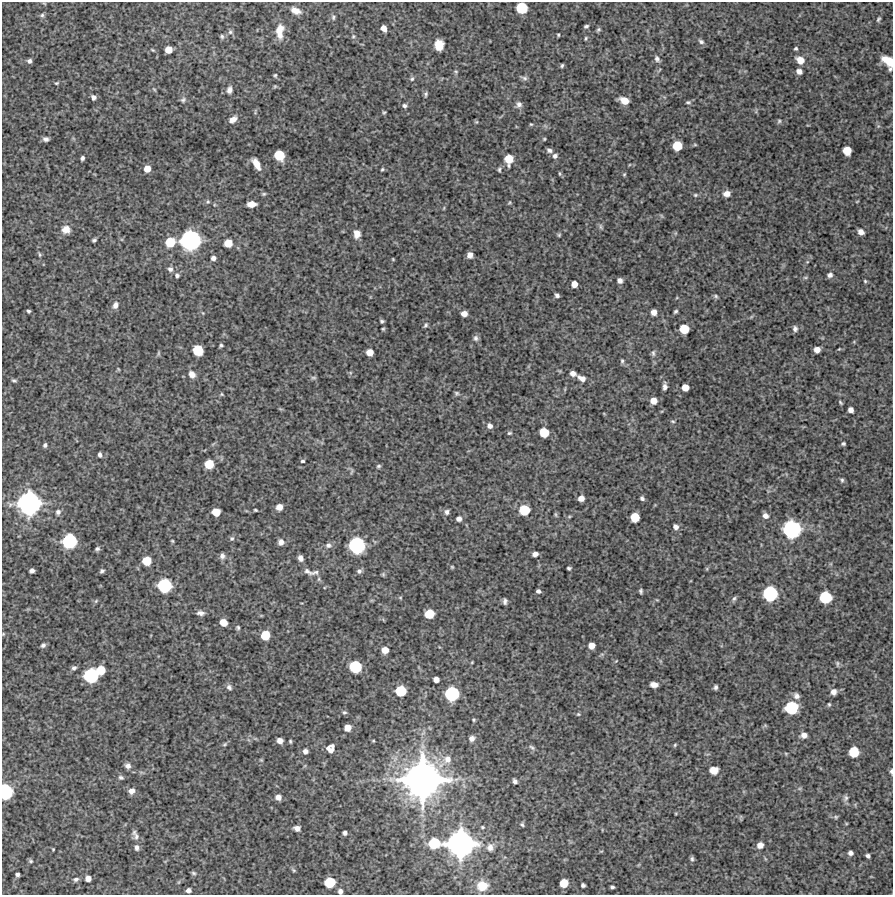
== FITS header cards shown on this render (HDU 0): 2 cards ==
NAXIS1  =                  891 /FITS: X Dimension
NAXIS2  =                  893 /FITS: Y Dimension

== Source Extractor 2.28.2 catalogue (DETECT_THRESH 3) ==
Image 891 x 893 px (HDU 0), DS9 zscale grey, 1 PNG px = 1 image px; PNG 895 x 897 px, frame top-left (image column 1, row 893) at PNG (2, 2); no overlay
Background 4530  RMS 220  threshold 660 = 3 sigma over >= 5 px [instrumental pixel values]
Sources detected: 262; all 262 listed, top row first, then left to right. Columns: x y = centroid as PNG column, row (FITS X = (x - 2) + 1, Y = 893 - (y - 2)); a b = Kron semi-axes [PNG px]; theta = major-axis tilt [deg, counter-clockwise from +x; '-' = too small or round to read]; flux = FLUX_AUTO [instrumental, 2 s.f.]
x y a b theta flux
44 3 6 3 -19 1.3e+04
521 8 8 8 - 5.6e+05
295 11 11 6 -24 1.2e+05
42 15 6 6 - 2.8e+04
333 17 8 5 -82 3.1e+04
878 19 5 3 - 2.1e+04
586 26 5 4 - 2.7e+04
383 28 6 5 - 9.1e+04
598 29 6 4 38 2.4e+04
280 31 19 9 86 1.8e+05
230 32 7 7 - 3.4e+04
558 35 3 3 - 1.7e+04
222 36 6 6 - 2.8e+04
353 36 6 5 - 2.4e+04
586 38 4 3 - 1.7e+04
701 42 8 5 -33 3.8e+04
439 45 9 8 - 2.0e+05
796 48 3 3 - 2.1e+04
153 50 6 3 -27 1.6e+04
168 50 6 5 - 1.7e+05
657 59 9 6 -65 4.3e+04
800 60 8 7 - 1.6e+05
29 61 5 4 - 4.0e+04
888 61 12 7 -50 3.3e+05
562 65 5 3 - 2.3e+04
799 71 5 5 - 7.1e+04
456 72 5 5 - 2.1e+04
275 75 5 4 - 2.1e+04
524 78 10 5 -14 3.9e+04
412 79 7 6 - 3.1e+04
56 83 6 4 25 1.6e+04
275 86 5 5 - 1.8e+04
154 89 7 3 -48 1.6e+04
229 90 9 6 73 5.6e+04
426 94 7 5 83 2.9e+04
93 97 6 5 - 5.3e+04
183 100 8 7 - 3.9e+04
624 101 8 6 -24 1.9e+05
688 102 7 4 0 2.6e+04
519 105 9 8 - 6.1e+04
405 106 6 5 - 3.5e+04
384 112 5 4 - 1.9e+04
233 119 8 5 32 9.1e+04
779 121 5 5 - 2.4e+04
476 122 5 4 - 1.7e+04
531 124 4 3 - 1.5e+04
46 139 6 4 -2 4.5e+04
544 139 4 4 - 1.5e+04
695 145 6 4 -1 1.5e+04
677 146 7 7 - 3.5e+05
549 150 7 5 -23 4.2e+04
847 151 7 6 - 2.6e+05
279 155 8 7 - 4.3e+05
555 156 6 6 - 4.9e+04
82 158 4 3 - 3.2e+04
509 159 9 7 89 2.6e+05
256 164 12 6 -60 1.5e+05
147 169 6 5 - 1.4e+05
382 169 4 3 - 1.9e+04
499 170 6 4 -82 2.2e+04
560 173 6 3 -89 1.5e+04
624 174 5 4 - 1.7e+04
264 194 6 5 - 2.3e+04
727 194 8 6 10 8.5e+04
695 195 6 4 -20 2.1e+04
857 201 4 2 - 1.1e+04
208 202 6 5 - 2.4e+04
509 203 6 3 58 1.5e+04
251 204 8 5 3 1.3e+05
444 208 5 3 - 1.3e+04
601 227 8 4 -77 2.8e+04
66 229 10 9 - 1.4e+05
861 232 6 5 - 8.7e+04
357 234 8 6 -90 1.2e+05
559 235 5 4 - 1.8e+04
94 240 4 3 - 2.6e+04
190 240 13 13 - 2.1e+06
170 242 8 7 - 3.8e+05
228 243 6 6 - 2.2e+05
40 255 7 4 -83 2.3e+04
470 255 6 5 - 8.0e+04
213 258 5 5 - 5.2e+04
393 259 3 3 - 1.2e+04
807 262 5 3 - 1.4e+04
170 269 8 7 - 5.1e+04
177 275 6 6 - 3.4e+04
830 275 7 6 - 4.6e+04
805 277 8 4 8 2.2e+04
620 280 5 4 - 6.2e+04
865 281 4 4 - 1.7e+04
574 284 5 5 - 1.1e+05
557 295 5 4 - 3.8e+04
716 296 6 4 -41 2.5e+04
115 305 8 6 67 7.2e+04
28 311 4 4 - 2.5e+04
676 311 5 3 - 2.5e+04
654 312 5 5 - 9.2e+04
203 313 5 3 - 1.2e+04
464 314 5 5 - 9.6e+04
382 321 4 3 - 2.5e+04
426 325 6 4 51 2.8e+04
383 329 4 4 - 1.8e+04
684 329 7 7 - 3.5e+05
795 329 7 6 - 4.4e+04
476 338 8 6 -75 4.5e+04
221 345 4 4 - 2.3e+04
839 349 3 3 - 1.1e+04
198 350 8 7 - 4.6e+05
817 350 5 5 - 1.0e+05
370 352 6 5 - 1.4e+05
158 353 8 4 82 2.0e+04
653 353 9 5 -89 3.9e+04
622 361 6 4 90 2.6e+04
118 369 6 3 -71 1.4e+04
573 373 5 4 - 7.5e+04
192 374 9 7 -54 9.1e+04
313 378 8 4 0 2.6e+04
582 378 10 6 -27 8.0e+04
14 380 6 4 -13 2.5e+04
665 386 9 5 90 5.7e+04
685 387 6 5 - 1.5e+05
457 393 6 5 - 2.5e+04
222 394 6 4 -61 1.7e+04
653 401 6 6 - 1.3e+05
840 403 5 3 - 1.8e+04
851 410 5 5 - 7.3e+04
673 421 6 4 -19 2.0e+04
490 426 6 6 - 5.8e+04
544 432 7 7 - 3.3e+05
509 433 5 4 - 2.1e+04
843 444 4 3 - 2.5e+04
45 445 4 4 - 3.2e+04
100 455 5 4 - 4.2e+04
303 461 4 3 - 2.3e+04
209 464 7 7 - 3.1e+05
378 466 6 5 - 2.5e+04
352 472 9 3 69 2.0e+04
842 480 7 5 -72 2.8e+04
581 498 5 5 - 1.0e+05
642 498 5 4 - 3.2e+04
29 503 17 16 - 2.8e+06
279 507 6 5 - 1.1e+05
255 510 4 3 - 1.7e+04
524 510 8 7 - 4.5e+05
58 512 7 6 - 4.9e+04
216 512 6 6 - 2.2e+05
447 512 7 5 -80 4.5e+04
556 514 7 4 -81 1.9e+04
765 516 6 6 - 7.2e+04
635 517 7 6 - 3.0e+05
459 519 5 5 - 6.3e+04
676 527 6 6 - 6.2e+04
792 529 12 12 - 1.6e+06
232 538 6 5 - 3.1e+04
69 541 10 10 - 1.1e+06
172 541 5 4 - 1.5e+04
281 542 7 6 - 7.0e+04
328 545 8 7 - 5.2e+04
357 545 11 10 - 1.3e+06
97 549 6 5 - 3.3e+04
535 554 5 4 - 6.4e+04
222 556 7 6 - 5.3e+04
300 558 6 4 -65 6.2e+04
147 561 6 6 - 3.2e+05
452 567 4 4 - 1.6e+04
569 568 4 3 - 2.6e+04
32 571 5 4 - 4.8e+04
102 571 5 4 - 3.1e+04
307 571 14 6 -33 6.6e+04
359 571 7 6 - 4.3e+04
316 572 12 6 14 5.0e+04
383 574 6 5 - 2.1e+04
164 585 9 9 - 9.3e+05
538 591 5 4 - 4.2e+04
641 591 5 3 - 2.7e+04
770 594 10 9 - 1.1e+06
400 597 5 3 - 1.5e+04
825 597 8 8 - 6.6e+05
734 598 7 5 62 3.0e+04
657 600 5 3 - 1.2e+04
96 601 7 4 46 2.2e+04
505 601 6 4 87 3.9e+04
200 613 9 5 -3 5.8e+04
429 614 7 7 - 3.3e+05
223 622 6 5 - 1.9e+05
238 627 5 4 - 2.5e+04
3 634 5 3 - 1.3e+04
265 635 7 6 - 3.3e+05
43 645 6 5 - 3.7e+04
592 645 6 5 - 1.3e+05
385 650 6 5 - 1.5e+05
616 661 4 4 - 1.2e+04
472 662 4 3 - 1.2e+04
837 664 9 4 -86 2.6e+04
355 667 8 8 - 6.6e+05
74 668 6 5 - 3.9e+04
101 670 7 6 - 2.7e+05
91 676 10 10 - 1.1e+06
436 680 5 5 - 9.4e+04
654 685 7 5 -7 8.4e+04
229 687 8 6 -57 4.5e+04
715 687 4 4 - 3.3e+04
400 691 7 7 - 4.8e+05
833 692 7 7 - 7.0e+04
452 694 10 9 - 9.8e+05
796 696 8 7 - 5.7e+04
829 704 5 4 - 2.0e+04
791 708 9 8 - 7.5e+05
344 712 6 5 - 2.7e+04
578 714 5 4 - 1.7e+04
474 720 5 4 - 1.9e+04
348 728 6 5 - 1.3e+05
804 735 7 6 - 7.8e+04
472 738 7 7 - 6.9e+04
280 741 5 5 - 8.0e+04
290 741 4 3 - 1.9e+04
225 744 8 4 28 2.4e+04
675 745 5 4 - 1.7e+04
332 746 4 3 - 2.5e+04
532 747 9 5 -37 3.3e+04
330 749 9 7 -32 8.8e+04
305 751 6 5 - 6.3e+04
854 752 7 7 - 4.0e+05
447 759 10 10 - 1.5e+05
261 760 6 3 -44 1.5e+04
128 766 7 6 - 6.6e+04
714 770 7 6 - 2.2e+05
891 771 7 4 -85 3.0e+04
121 777 7 6 - 3.3e+04
422 780 30 29 - 7.3e+06
515 781 5 4 - 4.3e+04
131 791 7 7 - 8.4e+04
5 792 10 8 -87 1.1e+06
278 797 6 6 - 8.3e+04
845 798 8 6 73 4.0e+04
836 817 6 5 - 2.2e+04
522 824 5 4 - 2.4e+04
297 828 6 5 - 7.8e+04
345 833 4 4 - 4.0e+04
136 836 10 8 -89 6.5e+04
434 843 9 8 - 5.5e+05
460 844 20 19 - 3.8e+06
760 845 6 6 - 8.9e+04
490 847 10 8 76 8.1e+04
137 848 8 5 -83 4.6e+04
53 849 3 2 - 1.4e+04
850 853 5 4 - 5.2e+04
868 856 4 4 - 3.8e+04
692 859 7 5 -89 3.0e+04
30 861 6 4 -41 2.4e+04
294 870 7 4 -34 2.0e+04
193 873 6 4 -17 2.5e+04
17 874 4 4 - 4.0e+04
88 878 5 5 - 9.6e+04
76 879 7 5 15 4.1e+04
330 882 7 7 - 4.5e+05
564 883 6 6 - 2.6e+05
583 885 4 4 - 3.6e+04
482 886 11 10 - 2.6e+05
612 887 4 3 - 2.8e+04
188 890 4 4 - 4.6e+04
340 891 6 5 - 5.2e+04
At the frame edge (FLAGS 8, measured only in part): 6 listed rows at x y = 521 8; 888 61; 3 634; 891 771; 5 792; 340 891

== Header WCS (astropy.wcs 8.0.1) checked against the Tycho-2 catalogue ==
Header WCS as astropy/WCSLIB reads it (CRVAL/CRPIX/CD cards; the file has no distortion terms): RA---TAN/DEC--TAN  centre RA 14:13:02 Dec +23:35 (213.26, +23.58 deg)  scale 1.01 arcsec/px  FOV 15.0' x 15.0'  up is -1 deg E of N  parity normal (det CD < 0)
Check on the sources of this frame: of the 60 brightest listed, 4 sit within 1.5 arcsec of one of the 4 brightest Tycho-2 stars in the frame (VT <= 12.18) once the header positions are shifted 0.50 arcsec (0.49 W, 0.09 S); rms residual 0.29 arcsec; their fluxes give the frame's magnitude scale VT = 27.70 - 2.5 log10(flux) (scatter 0.16 mag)
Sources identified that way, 4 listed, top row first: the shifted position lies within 1.5 arcsec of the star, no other Tycho-2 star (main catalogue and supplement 1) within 3.0 arcsec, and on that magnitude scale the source's flux lands within +1.5 / -3 mag of the star's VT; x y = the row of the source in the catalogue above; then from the Tycho-2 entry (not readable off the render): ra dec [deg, ICRS J2000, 3 dp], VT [Tycho-2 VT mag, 2 dp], TYC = Tycho-2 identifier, HIP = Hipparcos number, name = IAU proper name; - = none
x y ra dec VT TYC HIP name
190 240 213.338 +23.642 12.18 2007-758-1 - -
29 503 213.388 +23.569 11.54 2007-1027-1 - -
422 780 213.269 +23.490 10.16 2007-881-1 - -
460 844 213.257 +23.472 11.30 2007-1232-1 - -